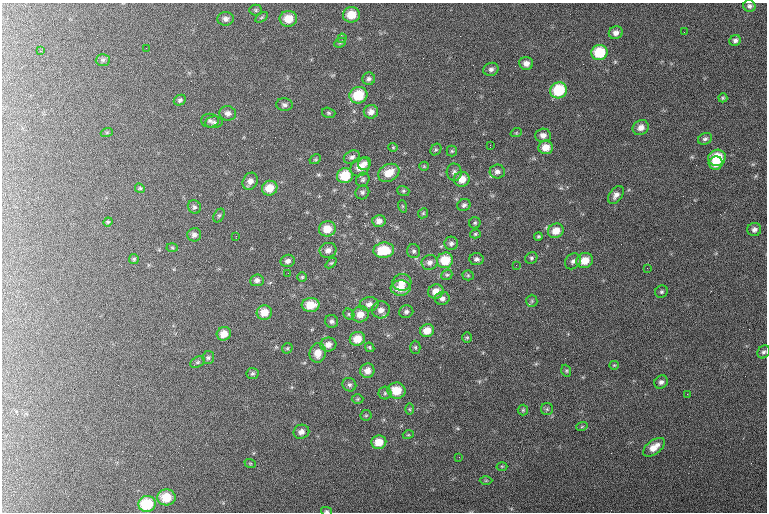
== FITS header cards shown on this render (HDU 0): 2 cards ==
NAXIS1  =                  765 / length of data axis 1
NAXIS2  =                  510 / length of data axis 2

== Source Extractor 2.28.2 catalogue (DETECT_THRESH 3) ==
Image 765 x 510 px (HDU 0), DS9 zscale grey, 1 PNG px = 1 image px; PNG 769 x 514 px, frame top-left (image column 1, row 510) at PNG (2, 3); each listed source drawn as its Kron ellipse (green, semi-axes under 4 px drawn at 4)
Background 117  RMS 6.7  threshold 20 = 3 sigma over >= 5 px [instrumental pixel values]
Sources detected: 145; all 145 listed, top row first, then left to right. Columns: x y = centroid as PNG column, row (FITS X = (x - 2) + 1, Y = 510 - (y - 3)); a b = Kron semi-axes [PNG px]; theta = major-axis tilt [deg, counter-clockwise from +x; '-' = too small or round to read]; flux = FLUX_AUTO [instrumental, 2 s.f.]
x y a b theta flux
749 6 6 5 - 1200
256 10 6 5 - 730
351 15 8 7 - 8300
262 17 7 4 31 720
226 19 8 6 4 1700
288 19 9 8 - 7700
684 32 2 2 - 210
616 33 7 6 - 2200
342 38 5 4 - 670
735 41 6 5 - 1300
340 43 6 4 26 730
146 48 2 2 - 250
40 51 3 3 - 450
599 53 8 7 - 16000
103 60 7 6 - 920
526 63 7 6 - 2500
491 69 8 6 22 1500
369 79 6 6 - 1300
559 90 8 8 - 19000
358 95 9 8 - 15000
723 98 4 4 - 580
180 100 6 5 - 930
284 105 8 6 -4 1300
371 112 7 6 - 2600
228 113 8 7 - 1900
329 113 7 5 -16 800
210 121 9 7 0 1400
214 122 9 5 5 1100
641 127 8 7 - 3100
107 132 6 4 19 480
516 133 6 3 18 430
543 135 8 7 - 2300
705 139 7 5 29 1200
490 145 3 2 - 4200
393 147 4 4 - 460
546 147 7 7 - 4700
436 150 6 5 - 660
452 151 5 5 - 650
352 157 8 6 25 1500
717 158 9 8 - 14000
315 159 6 4 29 540
365 163 6 6 - 1800
716 163 7 6 - 5800
424 166 5 4 - 500
360 167 10 8 39 5200
454 172 8 7 - 1600
497 172 7 7 - 1700
389 173 11 8 29 7000
345 176 8 7 - 12000
462 179 8 7 - 5600
363 180 7 6 - 1100
250 181 9 7 60 2500
140 188 5 4 - 610
270 188 8 7 - 5900
403 191 6 5 - 720
362 192 7 6 - 1100
616 195 10 6 52 2100
464 205 7 6 - 1200
402 206 6 4 -71 550
194 207 7 6 - 1100
423 213 5 4 - 710
219 215 7 5 62 760
379 221 6 6 - 2400
108 222 5 4 - 520
475 223 6 5 - 760
327 229 8 7 - 6400
754 229 7 6 - 1700
556 231 8 7 - 4900
475 234 5 4 - 590
194 235 7 6 - 1600
236 236 3 2 - 580
538 236 4 4 - 590
451 243 7 6 - 1400
172 248 5 3 - 490
328 250 8 7 - 2300
384 250 10 7 7 12000
414 251 7 6 - 1200
531 258 6 5 - 860
134 259 5 5 - 650
476 259 7 6 - 1400
445 260 8 7 - 11000
288 261 7 6 - 1700
573 261 9 7 46 1600
585 261 8 7 - 6500
430 262 8 7 - 1900
331 263 6 4 43 590
516 265 3 3 - 380
647 268 2 2 - 300
288 273 3 2 - 420
447 275 6 5 - 740
468 275 5 5 - 580
302 277 5 5 - 590
257 280 6 6 - 1500
402 282 9 8 - 3700
401 288 10 7 4 6000
436 291 7 7 - 4100
661 292 6 6 - 880
442 298 7 6 - 1700
532 301 6 5 - 860
369 304 9 7 7 2200
311 305 9 7 7 7700
381 310 9 8 - 2800
264 312 7 7 - 5700
406 312 7 6 - 1200
349 314 6 5 - 750
360 314 9 7 28 4400
332 321 7 6 - 1100
427 330 7 6 - 4800
224 334 7 6 - 4100
467 338 5 4 - 570
357 339 7 7 - 6100
328 345 8 7 - 2800
370 347 5 4 - 530
415 347 7 5 -89 690
287 348 6 4 44 580
764 352 7 5 55 1100
318 353 10 8 78 4500
208 358 6 6 - 920
198 362 8 5 27 840
614 365 5 4 - 470
367 371 7 7 - 3300
566 371 6 4 -69 690
253 373 6 5 - 790
661 382 7 6 - 1600
349 385 7 6 - 1300
396 391 9 8 - 9200
385 393 6 6 - 1000
687 394 2 2 - 240
358 399 6 5 - 610
409 409 6 4 -89 560
547 409 6 6 - 770
523 410 5 5 - 580
366 415 5 5 - 620
582 426 6 3 20 520
301 432 8 7 - 2200
408 435 5 3 - 440
379 442 7 6 - 6200
654 447 13 7 37 5100
459 457 3 2 - 340
250 463 6 3 -19 470
502 466 5 3 - 420
486 480 6 4 1 660
166 497 9 8 - 9900
147 504 9 8 - 19000
326 511 5 4 - 690
At the frame edge (FLAGS 8, measured only in part): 1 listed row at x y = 326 511